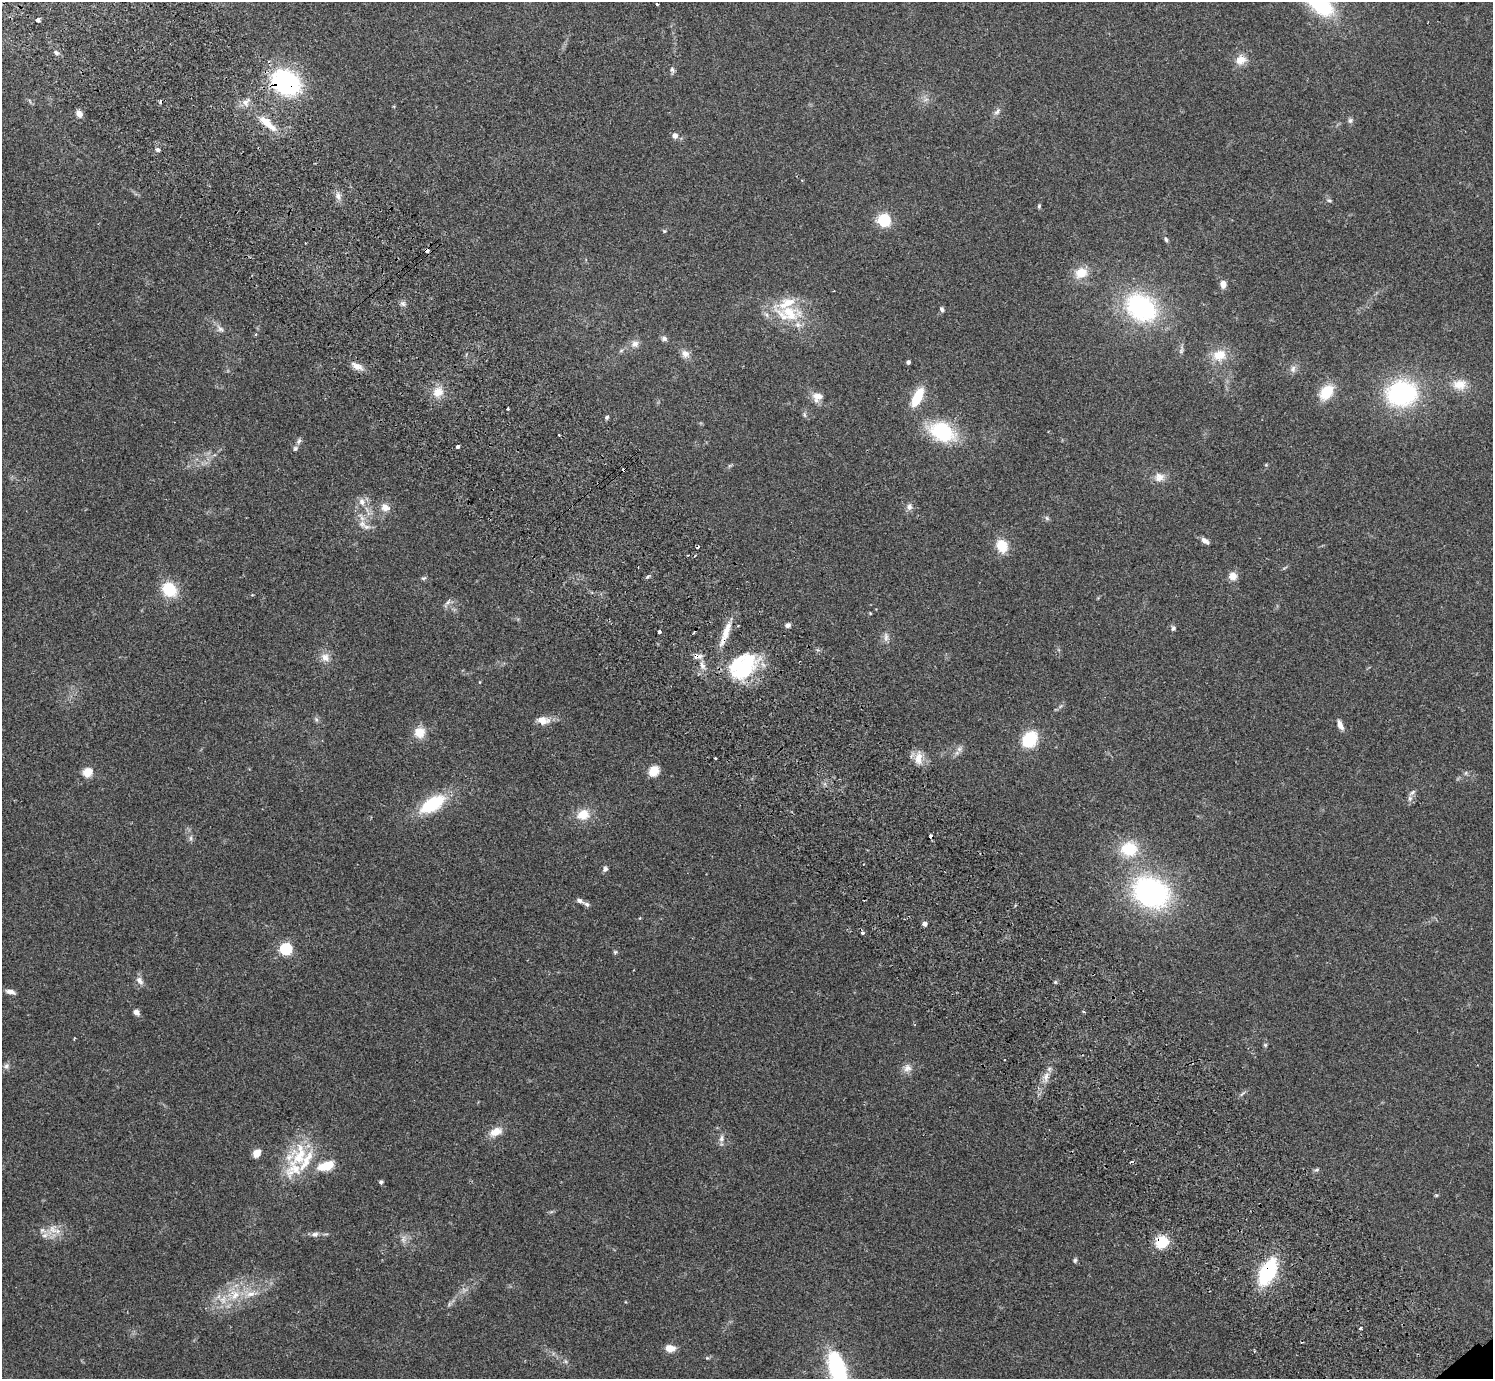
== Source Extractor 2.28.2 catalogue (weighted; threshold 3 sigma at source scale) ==
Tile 11 of 4 x 4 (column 3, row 3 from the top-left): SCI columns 3031-4521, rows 1580-2956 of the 6062 x 6050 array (HDU 1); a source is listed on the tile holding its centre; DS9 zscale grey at full resolution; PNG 1495 x 1381 px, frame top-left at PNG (2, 2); no overlay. Shown black and unused: <1% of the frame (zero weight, under 2 of 3 exposures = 3% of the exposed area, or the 3 px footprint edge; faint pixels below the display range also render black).
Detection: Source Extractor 2.28.2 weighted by HDU 2 'WHT'; one run over the whole footprint, this tile lists its part. Background 0.0986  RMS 0.009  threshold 0.0404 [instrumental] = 3 sigma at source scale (4.5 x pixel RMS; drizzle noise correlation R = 1.50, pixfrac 1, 0.05/0.05 arcsec/px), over >= 5 px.
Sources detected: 141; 1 inside a brighter object's white glare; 8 cosmic-ray / hot-pixel residue — not listed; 8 inside a brighter listed object's ellipse — not listed separately; the other 124 listed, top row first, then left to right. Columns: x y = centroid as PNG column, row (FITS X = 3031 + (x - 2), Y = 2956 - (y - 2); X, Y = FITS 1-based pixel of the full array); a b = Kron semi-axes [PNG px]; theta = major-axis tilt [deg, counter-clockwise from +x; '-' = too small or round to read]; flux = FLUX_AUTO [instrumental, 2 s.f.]
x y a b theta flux
657 4 3 2 - 1.3
1318 4 45 17 -38 64
37 20 4 3 - 59
56 52 7 5 -41 2.5
1241 60 15 12 34 9.1
672 70 9 6 -83 2.3
286 82 20 15 -31 150
926 99 7 4 19 1.9
245 102 6 6 - 5.1
997 112 11 6 49 3.2
79 114 8 7 - 4.8
1350 120 8 7 - 2
267 123 27 9 -42 17
675 136 5 5 - 6
158 150 6 4 -44 2
338 196 10 6 -81 4.1
1329 200 6 4 -16 1.4
1039 206 5 4 - 1.2
884 220 5 5 - 140
664 231 5 4 - 0.99
1166 239 7 4 -63 1.6
426 250 3 3 - 43
1081 273 17 14 22 14
1223 284 8 6 -85 5.7
403 304 8 5 -18 2.4
1141 307 32 24 -37 120
942 309 6 5 - 2
789 313 34 22 -14 38
220 329 11 6 -44 3.5
255 334 4 4 - 0.97
664 338 8 6 -22 2.6
635 344 11 9 30 4.9
685 354 12 9 -40 5.4
1219 355 19 15 18 16
908 362 4 4 - 2.6
357 366 16 7 -24 6.2
1293 369 10 7 84 3.5
1460 385 19 14 3 14
438 392 13 11 32 10
1326 392 18 13 53 21
1402 393 29 23 8 110
817 396 14 9 -7 7.9
917 397 21 9 64 24
507 409 3 3 - 2.1
804 415 8 4 -81 1.5
607 417 5 5 - 1.6
942 432 25 17 -28 62
559 435 3 3 - 1.4
299 441 9 5 59 2.3
458 447 3 3 - 12
1159 477 14 12 21 7.2
362 502 12 8 -69 5.7
385 507 12 9 -15 6.3
909 507 9 8 - 3.6
1047 518 7 5 -47 1.6
362 524 11 8 -61 5.9
1205 541 10 6 -35 3.9
1002 546 15 11 -69 17
648 576 6 3 20 1.3
1233 576 10 9 - 6.4
424 578 7 4 23 1.4
169 589 14 11 -43 31
448 602 8 5 32 2.4
788 625 6 6 - 2.3
1173 628 7 5 85 1.9
659 632 3 3 - 10
725 633 39 8 69 14
886 637 12 6 -83 3.7
697 656 13 6 5 4
325 657 12 11 - 6.8
702 665 11 5 -57 3.9
744 669 40 22 40 53
316 719 6 4 -19 1.5
543 720 16 10 -7 8.5
1340 725 12 6 -68 4.8
420 732 12 12 - 12
1030 739 13 10 53 44
959 749 7 6 - 2.8
716 758 3 3 - 1.7
918 758 16 9 81 9.1
654 771 11 9 45 12
87 772 5 5 - 45
1466 773 6 4 71 1.2
1410 798 8 6 90 2.9
432 804 24 12 32 52
583 815 15 12 20 15
191 838 7 4 90 1.8
1129 849 23 20 2 29
605 869 8 6 60 2.2
1151 892 30 23 -26 190
579 901 9 5 -22 2.8
925 924 4 4 - 4
286 949 6 5 - 110
615 952 6 5 - 1.2
139 980 12 8 -51 4.4
1055 982 5 4 - 1.1
10 992 12 5 -14 3.9
136 1012 8 6 -45 3.4
1083 1012 4 3 - 1.1
1265 1045 5 4 - 1.1
1005 1060 3 2 - 1.9
6 1066 8 7 - 2.6
907 1068 12 10 43 5.5
1046 1077 12 6 72 5.4
496 1132 17 10 23 9.5
721 1138 11 6 82 3.6
257 1153 8 6 52 8.4
299 1155 48 22 71 45
326 1166 19 10 17 19
1317 1170 8 4 9 1.5
381 1182 4 4 - 2.2
52 1229 14 10 -44 9.4
315 1234 11 6 9 3.3
403 1239 8 6 -89 3.3
1162 1242 12 11 - 24
1075 1260 6 5 - 1.5
1267 1272 23 12 62 73
250 1294 13 8 7 7.8
235 1295 16 12 90 16
1360 1328 3 3 - 2.9
670 1348 12 8 -5 7.8
1254 1351 4 2 - 0.81
707 1358 5 4 - 0.97
837 1369 35 13 -73 120
Overlapping masked pixels (flux is a lower limit): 8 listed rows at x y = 286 82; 267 123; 426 250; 725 633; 697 656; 744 669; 1162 1242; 1267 1272
Isophote crosses this tile's border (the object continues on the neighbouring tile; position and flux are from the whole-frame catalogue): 2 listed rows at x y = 1318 4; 837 1369